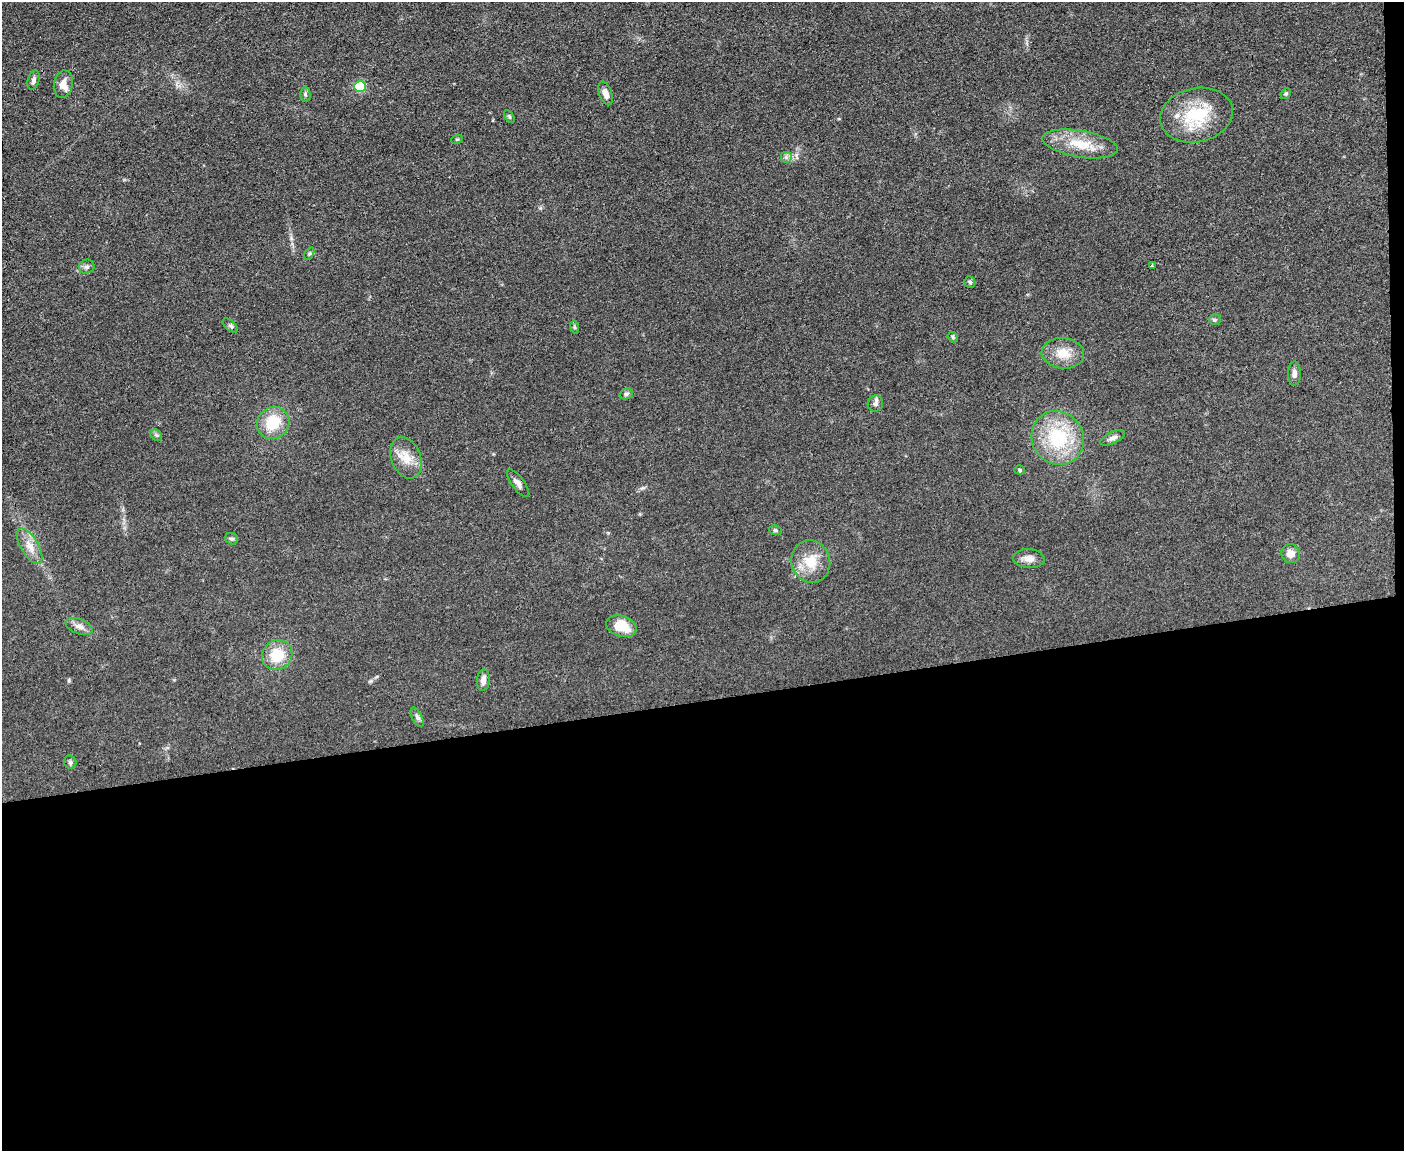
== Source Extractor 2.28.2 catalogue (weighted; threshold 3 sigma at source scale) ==
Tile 12 of 3 x 4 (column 3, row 4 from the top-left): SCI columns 2936-4337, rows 2-1150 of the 4573 x 4596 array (HDU 1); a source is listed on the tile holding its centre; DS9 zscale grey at full resolution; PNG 1406 x 1153 px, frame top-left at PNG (2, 2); each listed source drawn as its Kron ellipse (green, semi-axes under 4 px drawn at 4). Shown black and unused: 40% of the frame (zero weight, under 3 of 4 exposures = <1% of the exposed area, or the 3 px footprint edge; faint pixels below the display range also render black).
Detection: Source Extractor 2.28.2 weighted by HDU 2 'WHT'; one run over the whole footprint, this tile lists its part. Background 0.0719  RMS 0.007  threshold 0.0314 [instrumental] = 3 sigma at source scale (4.5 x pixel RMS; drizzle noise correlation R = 1.50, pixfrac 1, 0.05/0.05 arcsec/px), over >= 5 px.
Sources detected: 43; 1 inside a brighter listed object's ellipse — not listed separately; the other 42 listed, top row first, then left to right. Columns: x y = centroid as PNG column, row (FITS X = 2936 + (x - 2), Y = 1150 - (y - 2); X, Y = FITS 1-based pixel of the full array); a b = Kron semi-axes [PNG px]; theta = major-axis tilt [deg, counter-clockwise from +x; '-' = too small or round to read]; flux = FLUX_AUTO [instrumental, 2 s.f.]
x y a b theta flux
33 80 10 5 73 2.1
63 84 14 9 80 6.1
360 86 5 5 - 40
305 94 7 5 -89 1.3
605 94 12 6 -70 4.8
1286 94 6 4 48 0.99
1196 115 37 27 12 36
509 116 7 4 -59 1
457 139 6 3 18 0.82
1080 144 38 13 -9 20
786 157 6 6 - 1.7
309 254 7 4 59 1.1
1152 265 3 2 - 1.6
87 267 8 7 - 1.9
970 282 6 5 - 1.2
1215 320 6 5 - 1.1
230 326 9 5 -40 1.4
574 327 6 4 -71 0.97
953 337 6 4 -49 0.98
1063 353 21 15 -5 12
1294 374 12 6 88 3.2
626 394 7 5 15 1.4
875 404 8 7 - 2.4
273 423 17 15 39 21
156 435 6 5 - 1.3
1058 438 27 25 -56 44
1113 438 13 6 25 2.7
406 458 21 14 -69 11
1020 470 5 4 - 0.98
518 483 16 6 -54 3
775 530 6 5 - 1.1
232 539 6 5 - 1.4
30 546 20 9 -59 7.6
1291 554 10 9 - 5.4
1029 559 16 9 -4 5
811 561 21 19 -70 16
79 626 14 7 -21 4
621 626 15 10 -17 15
277 655 16 14 43 18
483 680 11 6 84 3.7
417 717 11 4 -64 2
70 762 7 6 - 1.4
Unlisted compact peaks at least as high as the median listed source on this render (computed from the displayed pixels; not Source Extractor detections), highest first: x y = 69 680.